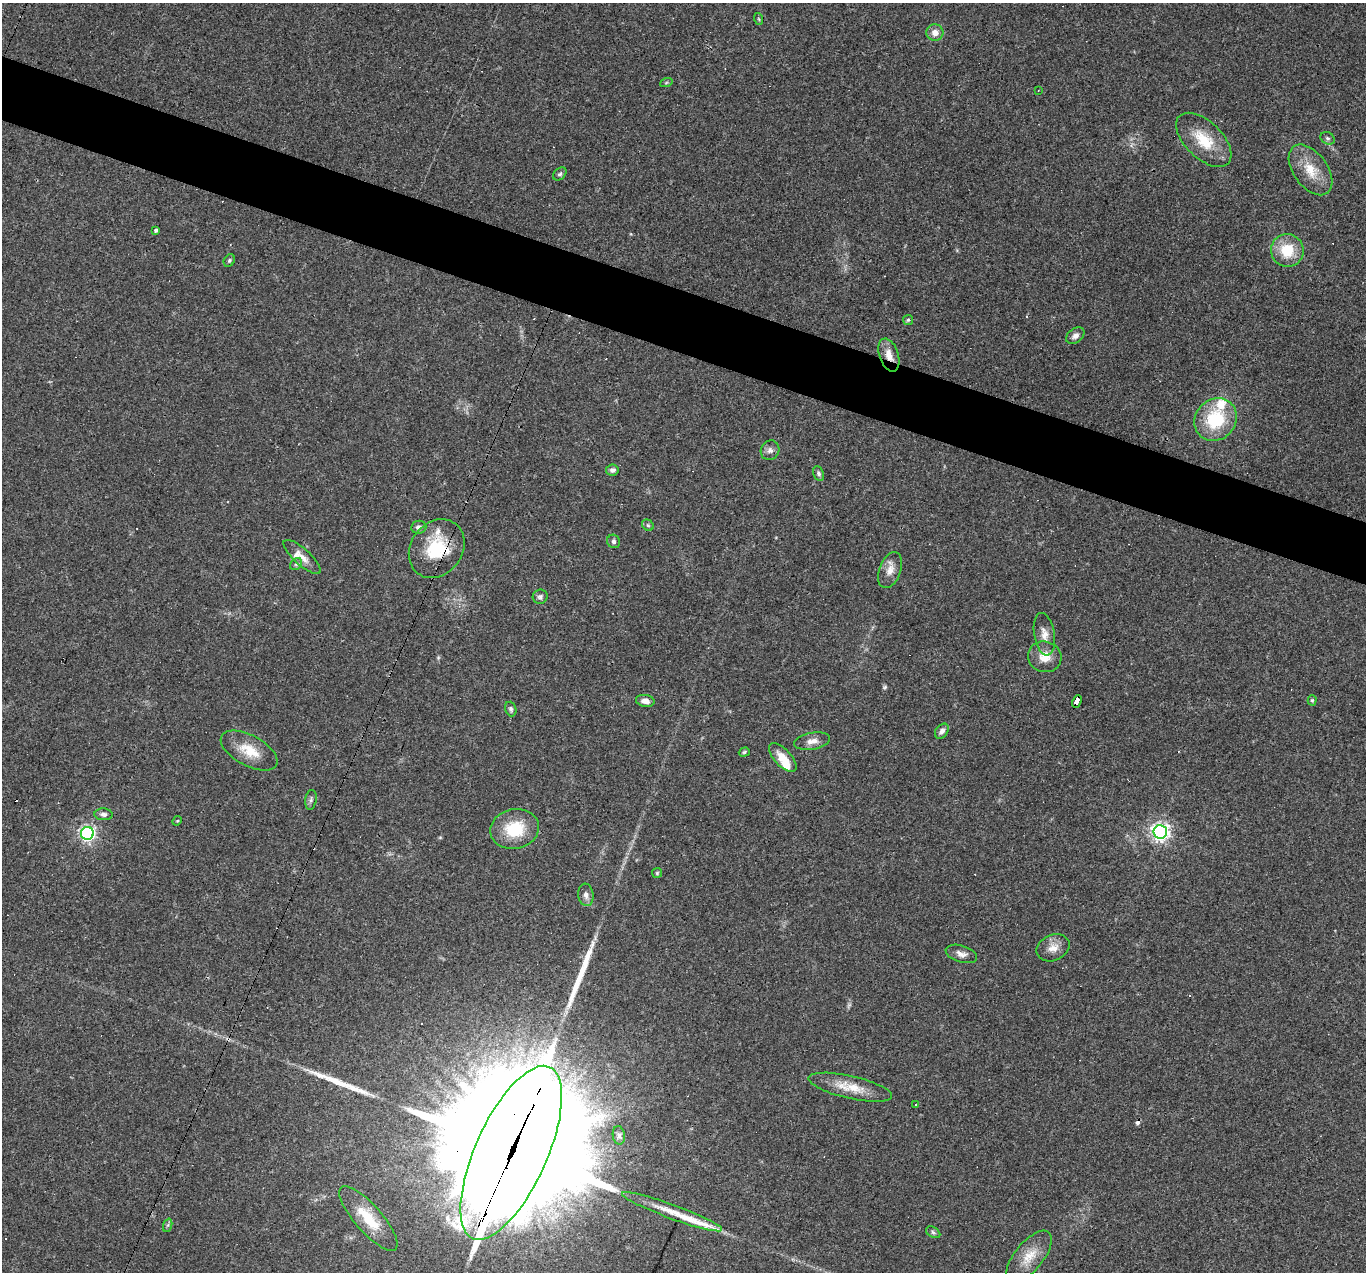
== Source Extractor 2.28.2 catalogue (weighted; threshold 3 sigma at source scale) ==
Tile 11 of 4 x 4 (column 3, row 3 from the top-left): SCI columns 2731-4094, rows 1534-2803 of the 5459 x 5474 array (HDU 1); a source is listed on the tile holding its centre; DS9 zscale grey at full resolution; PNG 1368 x 1274 px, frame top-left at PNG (2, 3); each listed source drawn as its Kron ellipse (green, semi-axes under 4 px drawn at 4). Shown black and unused: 5% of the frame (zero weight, under 3 of 4 exposures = <1% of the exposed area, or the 3 px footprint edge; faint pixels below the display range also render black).
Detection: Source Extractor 2.28.2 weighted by HDU 2 'WHT'; one run over the whole footprint, this tile lists its part. Background 0.0574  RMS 0.0051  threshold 0.0231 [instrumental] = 3 sigma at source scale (4.5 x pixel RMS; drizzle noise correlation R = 1.50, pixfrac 1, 0.05/0.05 arcsec/px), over >= 5 px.
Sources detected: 74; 12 cosmic-ray / hot-pixel residue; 3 long thin detections or spike segments (spike, bleed or trail) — neither listed nor drawn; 3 inside a brighter listed object's ellipse — not listed separately; the other 56 listed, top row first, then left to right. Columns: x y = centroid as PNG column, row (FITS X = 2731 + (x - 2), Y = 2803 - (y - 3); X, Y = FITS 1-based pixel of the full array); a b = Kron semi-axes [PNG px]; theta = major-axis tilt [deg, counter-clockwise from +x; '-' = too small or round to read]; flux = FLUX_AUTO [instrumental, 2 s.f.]
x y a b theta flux
759 19 6 3 -70 0.61
935 33 8 8 - 3.9
666 83 6 4 20 0.71
1038 90 3 2 - 0.58
1327 138 7 6 - 1.2
1204 140 34 18 -44 18
1311 170 29 17 -54 13
560 174 8 5 43 1.1
156 230 4 3 - 1.2
1287 250 16 16 - 16
229 261 6 5 - 0.89
908 320 5 5 - 0.75
1075 336 10 7 39 2.3
889 355 17 9 -71 5.7
1216 419 22 20 49 29
770 450 10 9 - 2.4
612 470 6 5 - 1.6
818 473 7 5 -65 1.3
648 525 6 5 - 0.81
419 527 8 6 7 2.2
614 541 7 6 - 1.3
437 549 31 26 53 25
302 557 24 8 -42 5.4
296 564 7 5 45 1
890 570 19 10 69 5.2
540 597 7 7 - 1.5
1044 634 21 10 -81 5.2
1045 657 17 15 -14 7.2
1312 700 5 4 - 0.65
645 701 9 6 -10 2.8
1077 701 6 4 66 62
511 709 7 5 -71 1.2
942 731 8 6 53 2.2
812 741 18 8 10 4.1
249 750 31 15 -28 13
744 752 6 4 18 0.83
783 757 18 8 -48 8
311 800 10 5 81 1.3
103 814 9 6 -3 1.9
177 821 5 4 - 0.53
515 829 24 20 11 21
1160 832 7 7 - 230
87 833 6 6 - 160
657 873 5 5 - 0.7
586 895 11 7 -84 2.6
1053 948 17 13 25 5.4
961 954 16 8 -17 3.3
850 1087 43 11 -13 12
916 1105 3 3 - 0.91
619 1135 9 6 -81 1.7
511 1153 94 36 66 38000
672 1212 53 7 -20 11
368 1218 41 13 -49 17
168 1225 7 4 70 0.87
933 1232 8 5 -31 1.1
1029 1256 31 14 50 11
Overlapping masked pixels (flux is a lower limit): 4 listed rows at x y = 889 355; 437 549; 1077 701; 511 1153